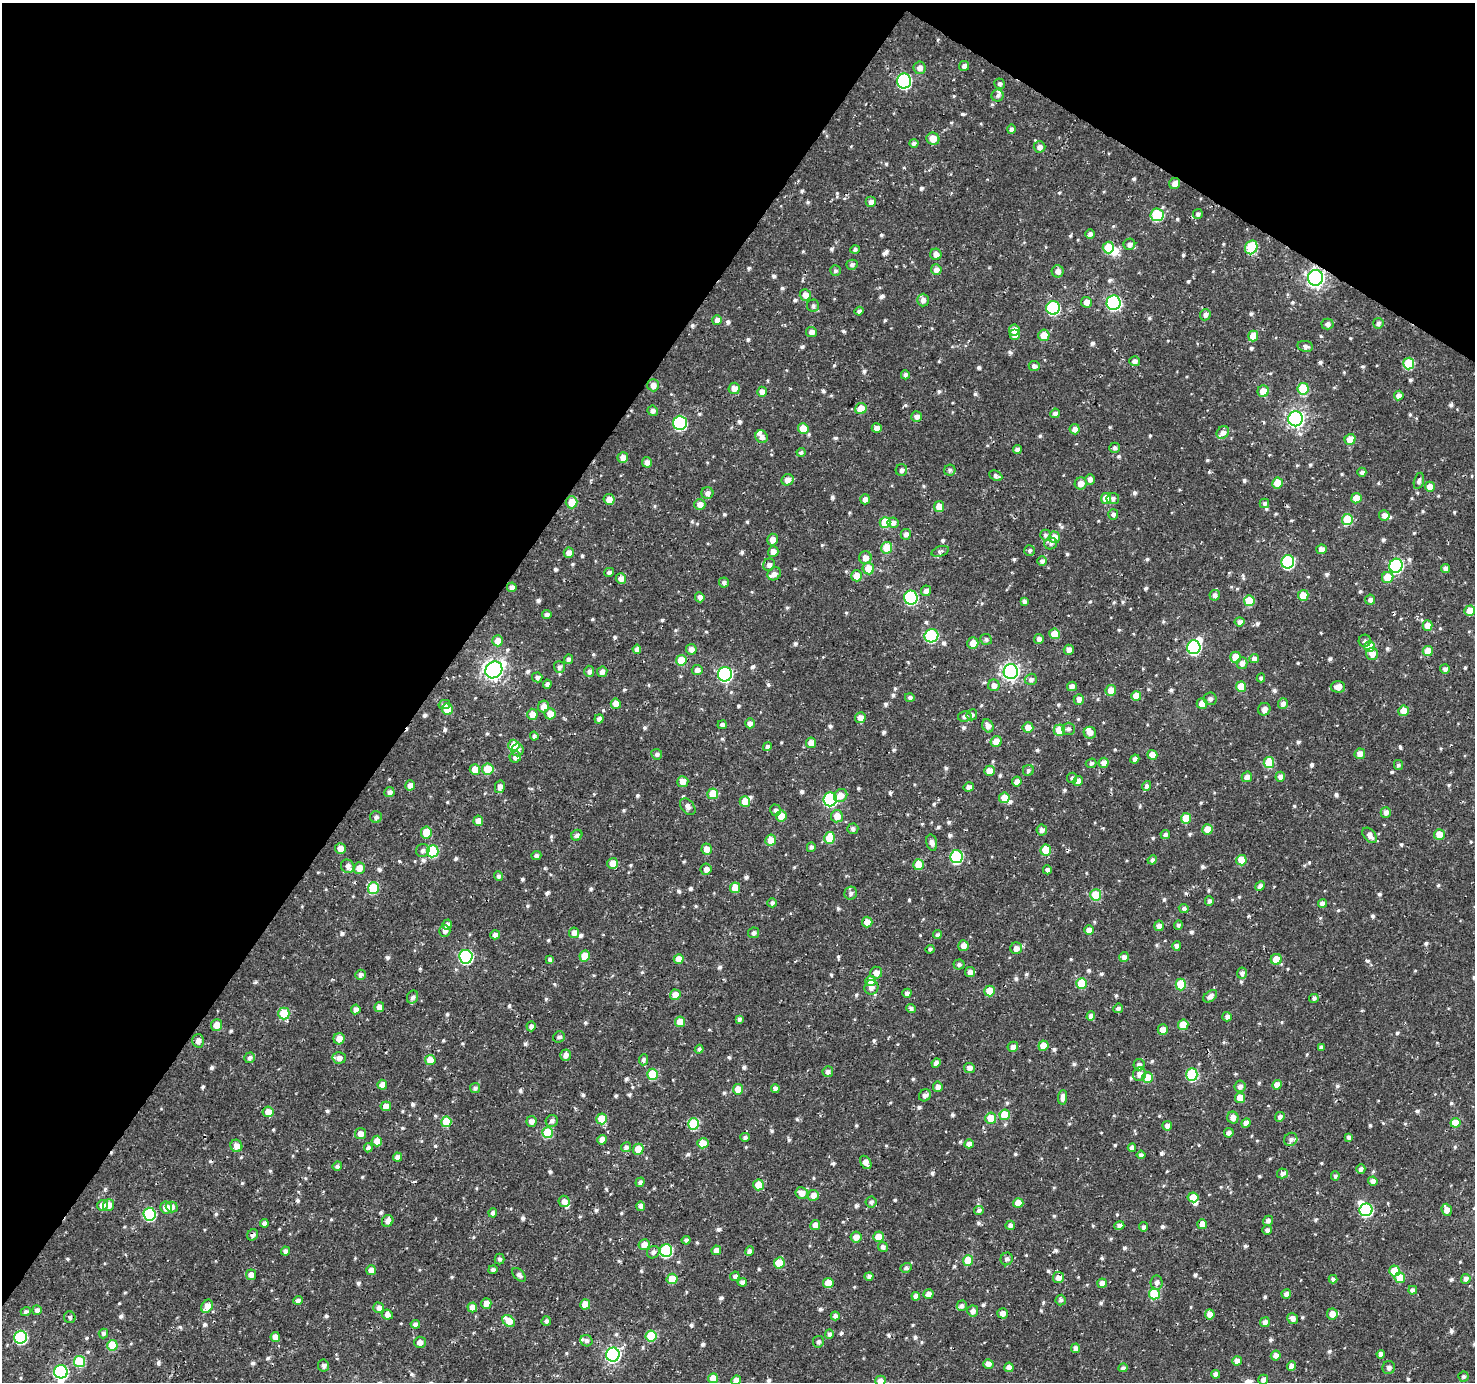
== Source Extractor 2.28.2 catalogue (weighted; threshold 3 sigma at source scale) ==
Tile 2 of 4 x 4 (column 2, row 1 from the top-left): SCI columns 1482-2954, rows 4397-5776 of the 5900 x 5964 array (HDU 1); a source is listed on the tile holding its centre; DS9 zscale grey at full resolution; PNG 1477 x 1384 px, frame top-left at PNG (2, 3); each listed source drawn as its Kron ellipse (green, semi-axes under 4 px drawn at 4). Shown black and unused: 34% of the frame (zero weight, under 3 of 4 exposures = <1% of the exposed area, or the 3 px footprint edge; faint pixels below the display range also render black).
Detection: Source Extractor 2.28.2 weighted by HDU 2 'WHT'; one run over the whole footprint, this tile lists its part. Background 0.00206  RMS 0.0025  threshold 0.0115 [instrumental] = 3 sigma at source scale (4.5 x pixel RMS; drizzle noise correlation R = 1.50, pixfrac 1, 0.0396/0.0396 arcsec/px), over >= 5 px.
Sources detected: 923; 5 inside a brighter object's white glare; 1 cosmic-ray / hot-pixel residue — neither listed nor drawn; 12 inside a brighter listed object's ellipse — not listed separately; of the other 905, all 500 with FLUX_AUTO >= 0.636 (the completeness limit of this list) listed and drawn (405 fainter detections not listed), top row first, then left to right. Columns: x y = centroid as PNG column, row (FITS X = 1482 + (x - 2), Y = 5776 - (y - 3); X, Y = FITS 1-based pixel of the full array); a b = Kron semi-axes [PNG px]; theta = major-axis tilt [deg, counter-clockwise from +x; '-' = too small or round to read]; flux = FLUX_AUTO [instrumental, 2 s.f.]
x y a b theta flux
964 66 5 5 - 0.97
920 68 6 6 - 1.6
904 81 7 7 - 40
1000 84 5 5 - 0.68
998 95 6 6 - 0.73
1011 129 5 4 - 0.77
933 139 6 6 - 3.1
914 143 4 4 - 0.71
1039 147 6 5 - 1.4
1175 184 5 5 - 1.8
871 202 5 5 - 1.4
1198 214 5 4 - 0.65
1157 215 6 6 - 14
1090 234 5 5 - 0.81
1129 244 6 5 - 1
1251 247 7 6 - 15
1108 248 6 5 - 7.2
855 250 5 4 - 0.64
936 254 6 5 - 1.6
852 265 5 5 - 0.75
936 270 5 5 - 1.4
835 271 5 5 - 0.65
1058 271 6 6 - 1.3
1315 278 8 7 - 110
805 295 5 5 - 2.1
923 300 6 5 - 1.3
1086 302 5 5 - 1.5
1114 303 7 7 - 45
813 306 6 6 - 0.7
1053 308 7 6 - 27
859 311 4 4 - 0.78
1205 315 6 5 - 1.2
717 320 5 5 - 1.5
1378 323 5 5 - 0.76
1327 324 6 5 - 0.95
1014 330 5 5 - 2.6
811 332 5 5 - 1.2
1015 335 5 5 - 1.8
1044 335 5 5 - 3.5
1253 336 5 5 - 3.7
1305 346 8 5 -10 0.84
1134 361 5 5 - 1.1
1409 364 6 5 - 10
1034 366 5 5 - 0.95
905 375 4 4 - 0.76
653 385 6 6 - 1.7
734 388 6 5 - 2.3
1303 389 6 5 - 10
1263 391 6 5 - 2.9
762 392 5 5 - 1.6
1399 396 5 4 - 1.2
861 409 6 5 - 3.8
653 411 5 5 - 1
1055 413 5 4 - 1
916 416 5 5 - 1.2
1296 419 7 7 - 91
680 423 7 6 - 27
803 428 5 5 - 3.9
877 428 5 5 - 1.4
1075 429 5 5 - 1.4
1223 432 7 5 45 1.2
762 437 7 5 -50 1.3
1350 439 6 5 - 3.1
1115 448 5 5 - 0.78
1017 449 4 4 - 0.96
801 452 4 4 - 0.67
623 457 5 5 - 2.1
647 462 5 5 - 1.4
901 470 6 5 - 1
950 470 6 5 - 0.65
1362 472 4 4 - 0.86
996 476 7 4 -24 0.76
1090 479 5 5 - 1.2
787 480 6 5 - 1.8
1419 481 8 5 76 0.8
1081 483 6 6 - 2.3
1277 483 5 5 - 3.6
1430 487 5 5 - 2.6
707 493 6 6 - 1.2
1106 498 5 5 - 4
1113 498 6 5 - 0.88
1356 498 5 5 - 3.4
609 499 5 5 - 2.1
865 499 5 5 - 1.4
572 502 6 6 - 3.8
1264 503 5 5 - 0.7
700 505 6 5 - 1.8
939 507 5 5 - 3.1
1113 514 5 5 - 0.98
1384 515 5 5 - 1.5
1347 519 5 5 - 9.1
885 523 5 5 - 7.3
893 523 5 5 - 0.99
906 534 5 5 - 1.1
1046 535 5 5 - 0.74
1054 537 6 5 - 3.1
772 540 6 5 - 1.8
1051 543 6 6 - 0.65
887 548 6 5 - 5.5
1321 549 5 5 - 1.6
1030 550 5 5 - 0.66
940 551 9 5 18 0.65
773 552 5 5 - 1.8
569 553 5 5 - 1.9
865 558 6 6 - 2
1042 561 5 5 - 0.81
1288 562 7 6 - 27
769 565 6 6 - 1.2
1396 566 7 6 - 36
868 568 6 5 - 4.7
1445 568 4 4 - 1.2
609 572 5 4 - 0.75
774 574 7 6 - 1.4
857 576 5 5 - 3.2
1388 577 6 5 - 4.8
621 579 5 5 - 1.4
724 582 5 5 - 0.85
512 587 5 4 - 1.2
926 591 5 5 - 1.1
1215 595 5 5 - 1
1303 595 5 5 - 3.8
700 597 5 4 - 1.4
911 598 7 6 - 29
1370 600 5 5 - 0.97
1024 601 4 4 - 0.8
1249 601 5 5 - 6.6
1470 611 5 5 - 3
547 615 4 4 - 0.88
1240 622 5 4 - 0.98
1427 626 5 5 - 2.3
1055 634 5 5 - 4.7
931 636 7 6 - 21
986 639 6 5 - 0.69
1039 639 5 5 - 0.98
498 641 5 5 - 2.8
1365 641 6 6 - 0.69
973 643 6 5 - 2.7
1194 647 7 6 - 37
1370 647 5 5 - 7.4
637 649 4 4 - 1.1
691 649 5 5 - 1.3
1069 650 5 5 - 1.3
1428 651 5 5 - 3.9
1372 654 6 6 - 1.9
1235 657 5 5 - 3.8
569 659 5 4 - 0.78
1254 659 4 4 - 1.4
681 660 5 5 - 5.2
1242 663 6 5 - 1.5
559 667 5 5 - 0.93
1445 669 5 4 - 0.86
494 670 9 8 - 130
697 670 5 5 - 1.3
589 671 5 5 - 1
1011 671 7 7 - 92
602 672 5 5 - 1.4
725 674 7 7 - 50
537 677 5 5 - 0.86
1261 678 4 4 - 0.65
1031 679 6 5 - 1
547 684 4 4 - 0.9
994 685 6 5 - 1.6
1072 686 5 4 - 1.5
1241 687 5 5 - 4.8
1338 687 7 6 - 2
1111 690 5 5 - 3.2
1136 696 5 5 - 3.4
910 697 5 4 - 0.72
1079 699 5 5 - 1.6
1210 699 6 6 - 0.98
1283 703 5 5 - 1.1
616 704 5 5 - 2.3
1202 704 5 5 - 2.4
444 705 6 4 15 0.83
544 706 6 5 - 2.5
447 709 6 5 - 4.4
1264 709 6 6 - 1.4
1403 711 5 5 - 2.9
532 714 5 5 - 2.7
550 714 5 5 - 2.8
972 715 5 5 - 0.72
965 716 7 5 13 0.99
860 718 5 5 - 1.9
599 719 5 4 - 1.1
750 723 5 5 - 1.2
722 725 4 4 - 0.83
988 726 7 5 -63 1.5
1028 727 5 5 - 2.3
1068 729 6 6 - 0.83
1059 730 5 5 - 5.5
1090 733 6 6 - 1.5
534 736 4 4 - 0.69
996 742 6 5 - 3.1
811 743 5 5 - 2.5
514 745 5 5 - 5.4
767 747 4 4 - 0.84
518 750 6 6 - 1
657 754 5 5 - 0.73
1360 754 5 5 - 1.5
1152 755 5 4 - 2.4
515 757 6 5 - 1.5
1135 759 4 4 - 0.91
1091 763 5 4 - 0.7
1104 763 5 4 - 1.9
1269 763 5 5 - 7.5
1398 765 5 4 - 0.65
488 769 6 5 - 6
475 770 5 5 - 3.2
1028 770 6 5 - 0.67
989 771 5 5 - 2.3
1247 777 5 5 - 1.6
1280 777 5 5 - 1.5
1072 778 5 5 - 0.68
1078 781 5 4 - 1.3
683 782 5 5 - 2.2
1017 782 5 4 - 1.6
410 785 5 5 - 1.7
1147 786 5 4 - 1
500 787 6 5 - 1.4
969 787 5 5 - 1.1
389 792 5 5 - 0.92
713 794 5 5 - 5.6
841 796 7 6 - 2.4
1004 798 5 5 - 4.5
830 799 7 6 - 33
745 801 5 5 - 3.5
688 807 9 6 -48 1.2
776 810 6 5 - 0.85
1386 812 5 5 - 1.4
781 816 5 5 - 3.6
837 816 6 6 - 2.6
376 817 6 6 - 0.91
1186 818 5 5 - 5
478 821 5 5 - 1.9
853 829 5 5 - 0.83
1207 829 5 5 - 3.1
1042 830 5 5 - 1.2
426 833 6 5 - 5.2
1439 834 5 5 - 3
577 835 6 5 - 0.85
1165 835 5 4 - 0.83
1370 835 9 5 -48 1.8
829 838 6 5 - 6.5
771 840 5 5 - 3.4
932 843 8 5 -75 1.2
811 847 5 4 - 0.77
340 848 5 5 - 2
707 849 5 5 - 2.2
423 850 7 6 - 0.93
1046 850 5 5 - 5.3
433 851 6 6 - 14
536 855 5 4 - 0.74
956 857 6 6 - 24
1152 860 5 4 - 0.76
1241 860 5 5 - 4.9
613 863 5 5 - 2.9
919 865 5 5 - 4.3
348 866 7 6 - 1.3
359 868 5 5 - 2.4
706 869 6 5 - 1.4
1047 870 4 4 - 0.84
499 876 5 4 - 0.73
1260 886 5 4 - 0.96
373 888 6 5 - 12
735 888 5 5 - 3.6
851 893 6 6 - 0.97
1096 895 5 5 - 7.6
1209 901 4 4 - 0.73
772 903 5 4 - 0.68
1322 903 4 4 - 1.3
1184 908 5 4 - 0.67
867 922 5 5 - 2
447 925 5 4 - 1.5
1178 925 5 4 - 0.66
1159 926 5 4 - 1.3
1089 930 5 4 - 2.1
445 931 6 5 - 1.1
574 933 5 5 - 1.8
754 933 5 5 - 0.91
495 935 5 4 - 1.3
937 935 4 4 - 0.67
963 946 5 5 - 2
1177 946 4 4 - 0.97
1016 948 6 6 - 1.8
930 949 4 4 - 0.7
585 956 6 5 - 3.3
466 957 7 6 - 37
1124 957 5 5 - 1.2
679 959 5 5 - 2.5
1276 959 5 5 - 4.2
550 960 4 4 - 0.84
959 964 5 5 - 0.71
970 972 5 5 - 1.4
876 973 6 6 - 1.7
1242 973 5 5 - 0.93
360 975 5 5 - 1
871 981 5 5 - 3.4
1082 983 5 5 - 7.7
1181 984 6 5 - 8.7
871 987 7 7 - 1.5
990 991 5 5 - 4.2
907 993 4 4 - 0.93
675 995 5 5 - 2.4
1210 996 8 5 39 1.4
413 997 7 5 64 0.8
1314 999 4 4 - 0.76
379 1007 5 5 - 1.7
911 1008 5 4 - 0.77
1118 1008 5 4 - 0.75
356 1009 5 4 - 1.3
284 1014 6 5 - 8.3
1091 1016 5 4 - 1.2
1227 1017 5 4 - 1.1
739 1019 4 4 - 0.82
680 1022 5 5 - 3.4
216 1025 6 5 - 3
1183 1025 5 5 - 5
531 1026 5 4 - 0.96
1163 1030 5 5 - 1.8
559 1037 6 5 - 0.81
339 1039 5 5 - 2.5
198 1041 7 6 - 1.3
1043 1046 5 5 - 2.7
1013 1047 5 5 - 1.4
1321 1047 4 4 - 0.8
699 1049 4 4 - 0.78
566 1055 5 5 - 1.4
249 1058 5 5 - 0.91
339 1058 6 5 - 1.8
430 1060 5 5 - 3.3
643 1060 5 4 - 0.77
936 1063 5 4 - 1.3
1139 1065 6 5 - 1.1
969 1068 5 5 - 1.3
828 1072 5 5 - 0.82
653 1074 5 5 - 8.3
1139 1074 7 6 - 1.7
1192 1075 6 6 - 18
1148 1077 5 5 - 4
382 1085 5 5 - 2
1277 1085 5 4 - 2.6
1240 1086 6 5 - 1.2
938 1087 5 5 - 1.4
475 1088 5 5 - 0.77
738 1089 5 5 - 3.2
775 1089 4 4 - 1.2
925 1095 6 5 - 1.1
1063 1097 7 4 84 1.4
1240 1098 5 5 - 3.2
386 1106 5 5 - 1.7
268 1112 5 5 - 2.6
1005 1115 5 5 - 7.3
1280 1117 5 4 - 1
991 1118 5 5 - 4.5
1233 1118 6 5 - 1.8
602 1119 5 5 - 5.8
552 1121 6 6 - 0.94
446 1122 5 5 - 6.2
531 1122 5 5 - 1.6
1246 1123 5 4 - 1.9
1455 1123 5 5 - 4.1
693 1124 6 5 - 14
1167 1126 5 4 - 1.2
547 1133 5 5 - 9.1
1229 1133 5 4 - 0.9
360 1134 5 5 - 1.9
745 1137 4 4 - 0.7
1349 1137 4 3 - 0.69
1291 1139 7 6 - 0.94
602 1140 5 4 - 1.8
377 1141 5 5 - 2.4
703 1143 5 5 - 4
969 1144 4 4 - 1.3
236 1146 6 6 - 2
626 1147 5 5 - 0.99
368 1148 4 4 - 1.1
1132 1148 4 4 - 1
638 1149 5 5 - 3.9
1141 1155 4 4 - 0.79
397 1157 4 4 - 1.1
866 1162 7 5 -57 1.8
337 1166 5 4 - 0.75
1361 1169 5 4 - 0.84
1282 1173 5 5 - 1
1335 1176 5 4 - 0.66
1373 1181 5 4 - 1.2
640 1182 5 4 - 0.84
759 1185 5 5 - 4.1
802 1193 6 6 - 2.3
813 1195 5 5 - 1.7
1193 1197 5 5 - 4.2
564 1201 6 5 - 1.3
871 1202 5 5 - 0.81
1018 1203 5 5 - 3.4
102 1205 5 5 - 2.4
109 1205 6 5 - 1.8
641 1206 4 4 - 1.4
166 1207 6 6 - 2.2
172 1207 6 5 - 1.4
979 1210 5 4 - 0.81
1366 1210 6 6 - 28
1447 1210 6 5 - 1.8
493 1213 4 4 - 1
149 1214 6 6 - 21
388 1221 6 5 - 1.4
1268 1221 5 4 - 0.92
264 1223 4 4 - 1.2
1202 1224 5 5 - 2.2
815 1225 5 5 - 1.8
1010 1225 5 4 - 1.1
1119 1226 5 4 - 0.91
1144 1227 4 4 - 0.78
1267 1230 5 5 - 0.86
253 1235 6 5 - 0.78
856 1237 5 5 - 2.1
878 1237 5 5 - 2.7
686 1240 4 4 - 0.72
644 1245 6 5 - 2
883 1247 5 5 - 0.91
716 1250 5 4 - 1.6
285 1251 4 4 - 1
666 1251 6 6 - 23
749 1251 5 4 - 0.99
653 1252 6 6 - 0.93
499 1259 5 5 - 0.68
1007 1259 6 6 - 0.85
968 1260 5 5 - 5.5
779 1263 6 5 - 6.3
906 1268 5 4 - 0.65
371 1270 5 5 - 1.7
493 1270 4 4 - 0.73
1394 1271 5 5 - 6.5
251 1275 5 5 - 1.3
519 1275 8 5 -44 1
735 1276 5 4 - 0.78
869 1276 4 4 - 0.78
1058 1277 6 5 - 2
1400 1278 5 5 - 4.3
672 1279 5 5 - 3.8
1333 1279 4 4 - 0.83
1466 1279 5 5 - 1
742 1282 5 4 - 1
1157 1282 7 6 - 1.1
828 1283 5 5 - 4.1
1102 1283 5 4 - 1.5
1413 1290 4 4 - 1.1
928 1294 5 5 - 1.5
1154 1294 5 5 - 10
1286 1294 5 4 - 1
916 1296 4 4 - 1.4
298 1300 5 4 - 0.85
1061 1300 5 5 - 0.72
486 1303 5 5 - 2
585 1304 5 5 - 3.8
207 1306 7 5 57 2.6
962 1306 5 5 - 0.8
472 1307 5 5 - 2.3
379 1308 5 5 - 1.2
37 1310 5 4 - 1.1
973 1311 5 5 - 1.3
26 1312 5 4 - 0.68
1003 1313 5 5 - 1.6
387 1314 5 5 - 1.5
1210 1314 5 5 - 1.9
1332 1314 5 5 - 2.5
835 1316 4 4 - 1.1
70 1317 6 5 - 0.64
1293 1319 5 5 - 1.3
509 1321 7 5 -43 5.5
546 1321 5 4 - 0.73
1265 1322 5 5 - 1.2
415 1324 4 4 - 1.2
103 1334 5 4 - 0.69
829 1334 5 4 - 0.75
651 1336 5 5 - 11
20 1337 6 6 - 24
275 1337 5 4 - 1.6
586 1341 6 5 - 0.85
420 1342 6 5 - 1.4
818 1342 6 5 - 0.79
112 1345 5 5 - 7.5
1076 1348 5 4 - 1.4
1381 1354 4 4 - 1.1
613 1355 7 7 - 60
1276 1356 5 4 - 1.4
79 1361 5 5 - 11
1237 1361 5 4 - 1.6
988 1364 5 4 - 1.4
323 1365 6 5 - 0.96
1291 1366 4 4 - 1.6
1009 1367 4 4 - 1.6
1123 1368 5 4 - 0.72
1389 1368 6 6 - 0.81
61 1372 7 6 - 36
1215 1374 4 4 - 1.1
1463 1377 5 5 - 0.7
713 1378 5 5 - 2.8
736 1380 5 4 - 1.8
1263 1380 5 4 - 1.1
880 1381 5 5 - 1.9
Overlapping masked pixels (flux is a lower limit): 3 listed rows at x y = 1315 278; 1202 1224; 253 1235
Isophote crosses this tile's border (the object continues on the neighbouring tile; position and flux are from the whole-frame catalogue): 2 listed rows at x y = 736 1380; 880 1381